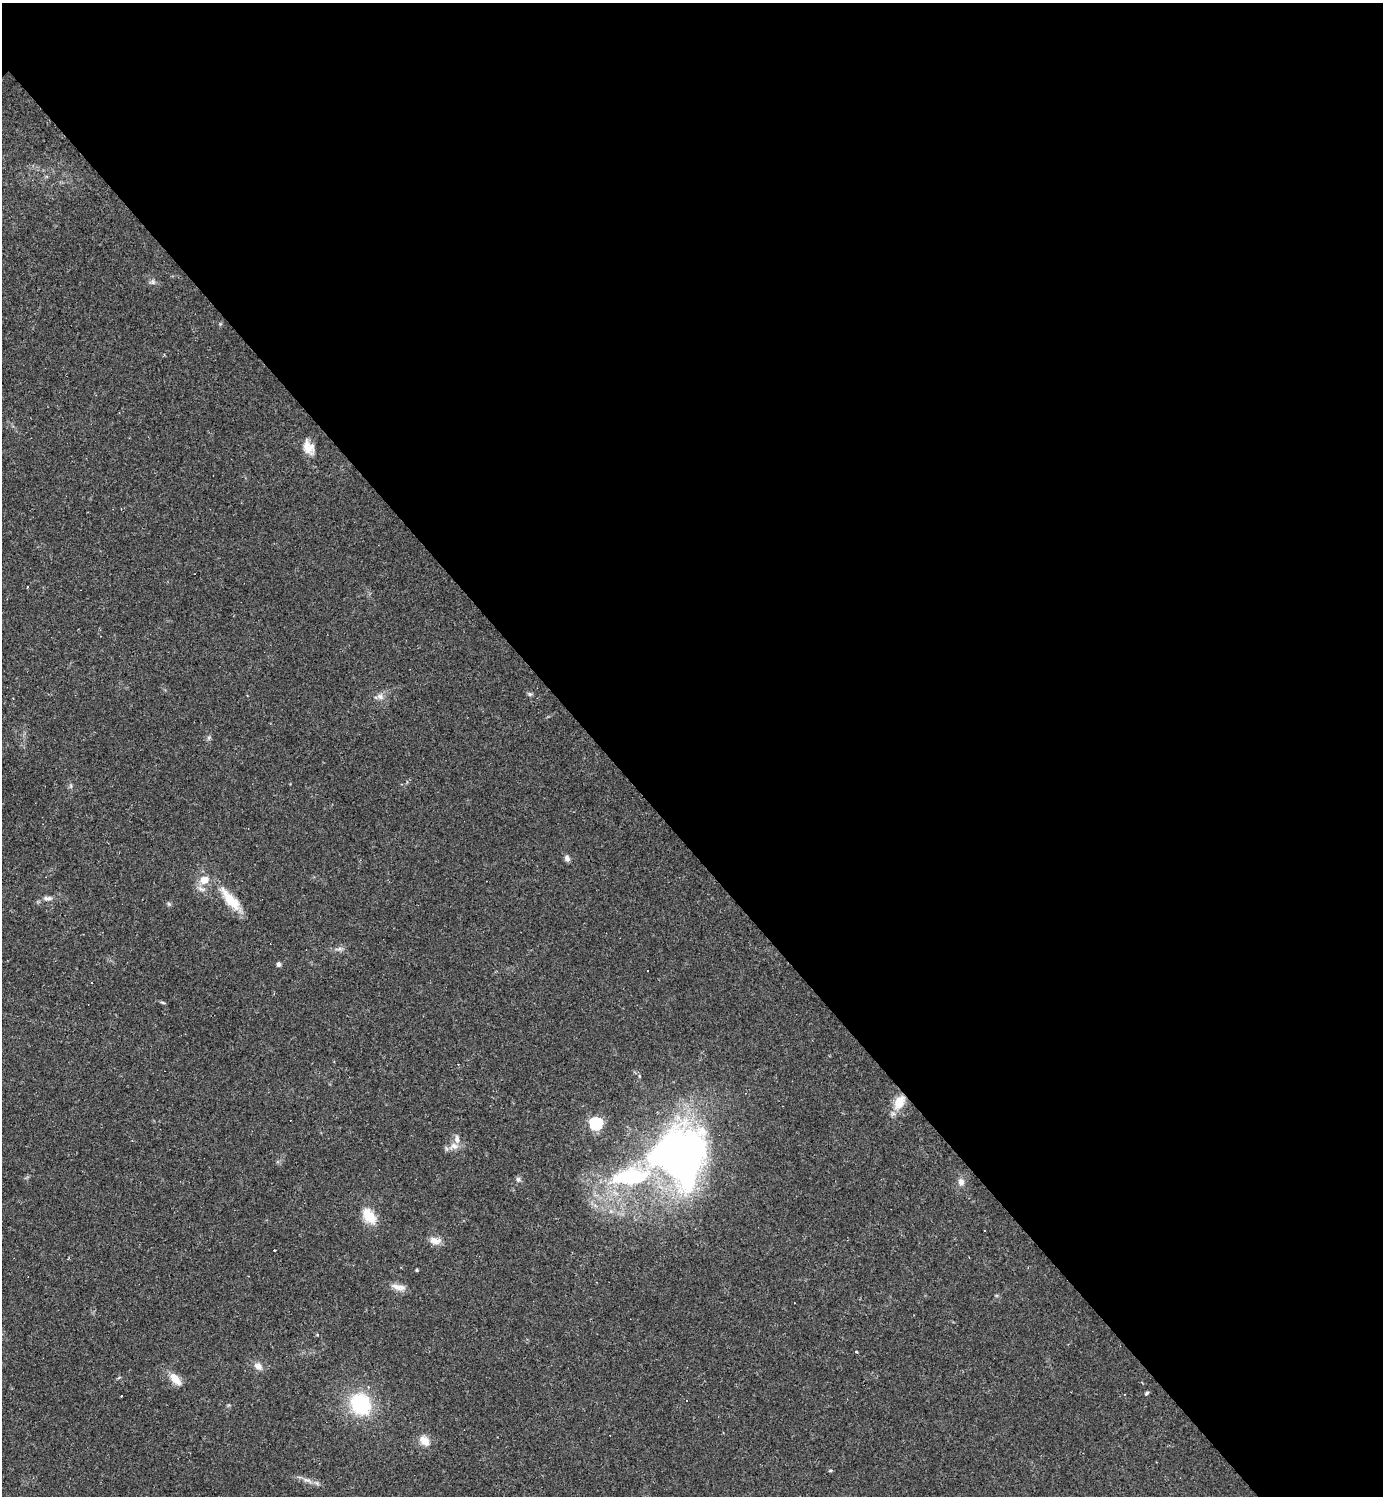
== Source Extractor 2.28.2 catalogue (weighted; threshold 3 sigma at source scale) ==
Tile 8 of 4 x 4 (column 4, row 2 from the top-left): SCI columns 4438-5818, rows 2987-4480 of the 5971 x 5973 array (HDU 1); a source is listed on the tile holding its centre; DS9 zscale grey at full resolution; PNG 1385 x 1498 px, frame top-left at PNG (2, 3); no overlay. Shown black and unused: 56% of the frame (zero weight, under 2 of 3 exposures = <1% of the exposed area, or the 3 px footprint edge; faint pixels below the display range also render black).
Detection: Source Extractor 2.28.2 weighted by HDU 2 'WHT'; one run over the whole footprint, this tile lists its part. Background 0.0626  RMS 0.0058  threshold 0.0261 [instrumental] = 3 sigma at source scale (4.5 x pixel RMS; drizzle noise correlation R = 1.50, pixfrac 1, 0.05/0.05 arcsec/px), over >= 5 px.
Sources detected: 40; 1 inside a brighter object's white glare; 6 cosmic-ray / hot-pixel residue — not listed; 1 inside a brighter listed object's ellipse — not listed separately; the other 32 listed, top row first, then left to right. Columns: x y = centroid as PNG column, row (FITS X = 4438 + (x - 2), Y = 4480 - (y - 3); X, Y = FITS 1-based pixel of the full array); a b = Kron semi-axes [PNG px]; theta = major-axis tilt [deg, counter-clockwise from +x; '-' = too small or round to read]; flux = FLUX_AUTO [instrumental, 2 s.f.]
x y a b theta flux
153 282 6 6 - 1.4
309 447 18 12 -62 7.1
530 694 7 5 -21 1.1
380 696 10 7 -39 2.6
209 737 6 4 19 1
71 786 6 4 -72 0.92
567 858 8 6 -67 2.1
204 880 6 6 - 11
48 898 14 6 0 2.7
229 899 35 12 -58 14
169 904 7 4 -45 0.9
339 949 7 4 19 1.4
279 964 6 5 - 1.5
163 1003 7 3 -19 0.81
899 1102 18 12 60 11
596 1123 6 6 - 88
454 1146 14 10 9 4.7
682 1159 72 46 71 250
631 1176 85 34 17 98
518 1179 7 6 - 1.5
961 1182 11 8 -70 2.9
369 1216 20 12 -54 12
435 1241 15 9 -14 4.8
417 1270 4 3 - 0.68
398 1287 21 8 -10 4.6
258 1366 11 9 -40 3.6
175 1379 19 9 -49 7.1
1147 1393 5 4 - 0.95
121 1396 2 2 - 0.46
360 1404 12 11 - 64
424 1441 15 11 -41 6
307 1480 16 5 -23 3.2
Overlapping masked pixels (flux is a lower limit): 1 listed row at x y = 899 1102